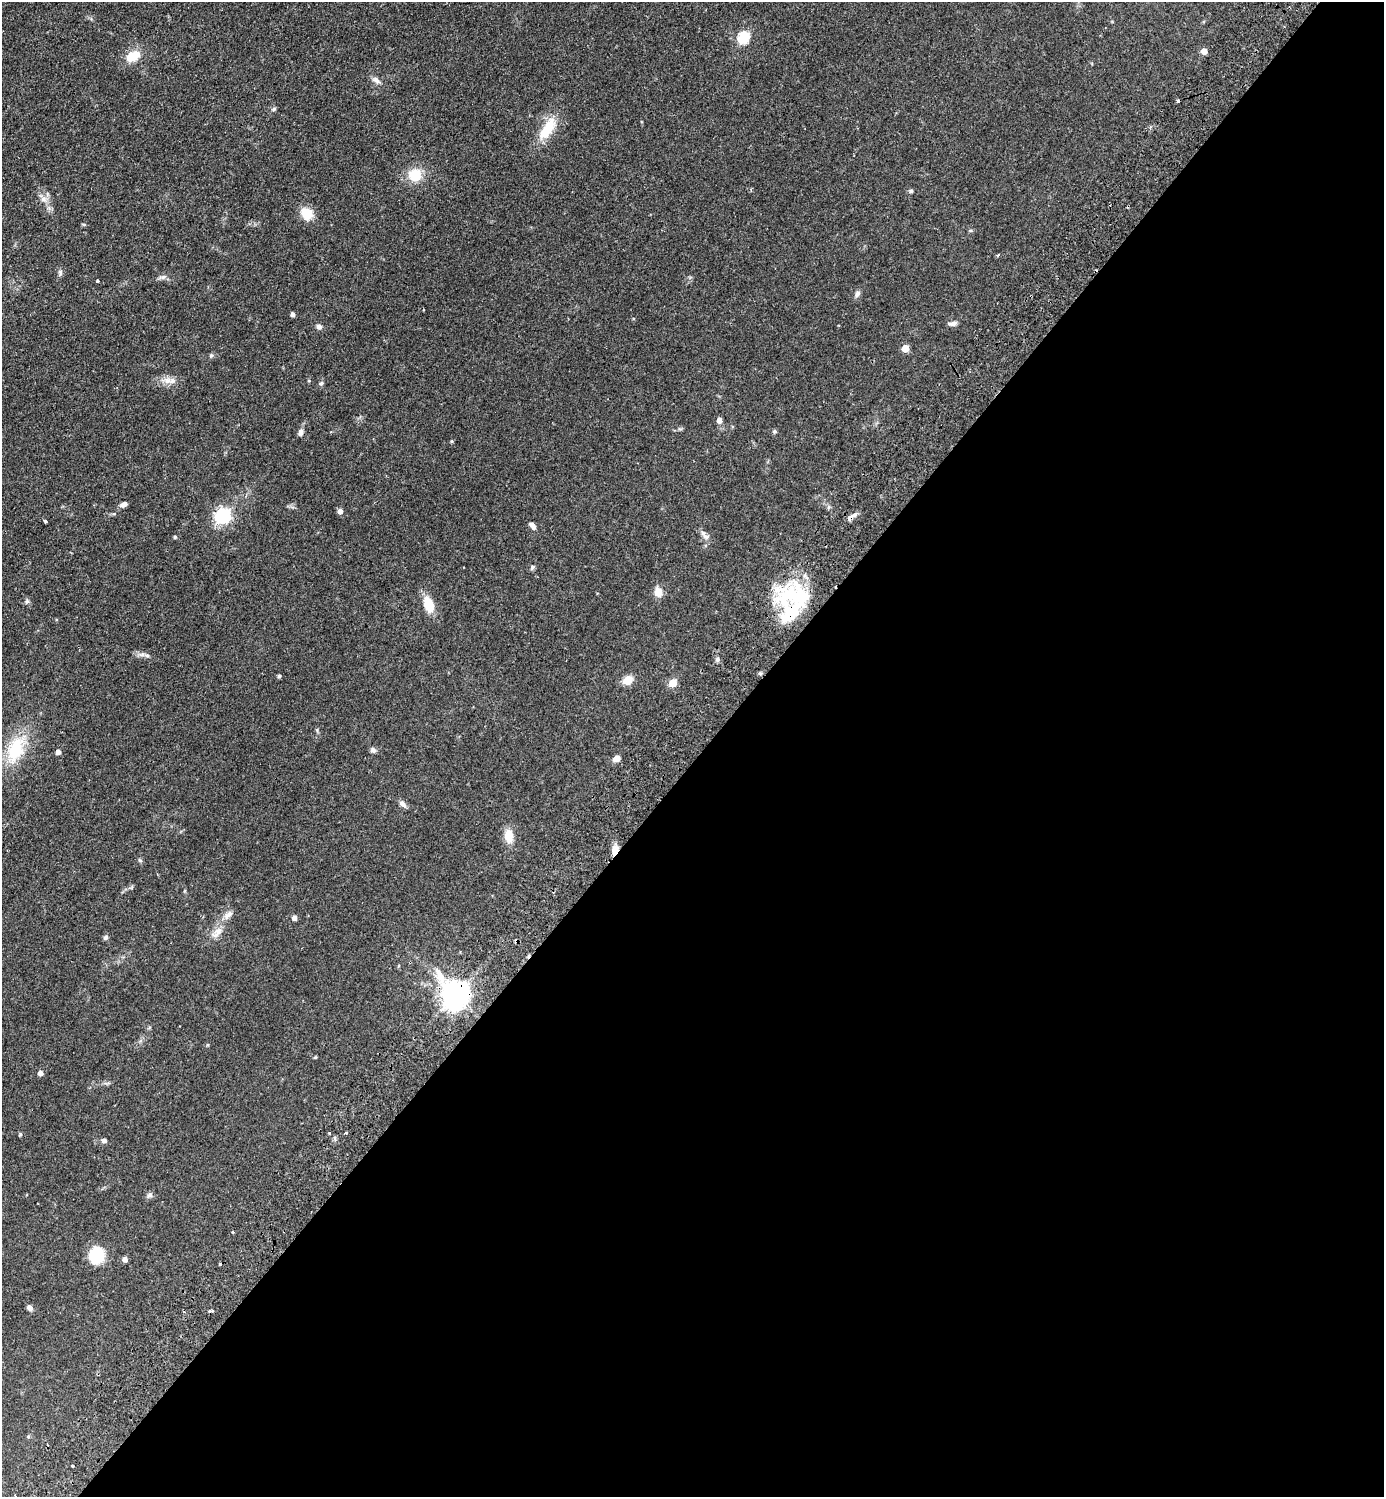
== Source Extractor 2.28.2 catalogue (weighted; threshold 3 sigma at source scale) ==
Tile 12 of 4 x 4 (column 4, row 3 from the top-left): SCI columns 4347-5728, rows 1538-3032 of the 6071 x 6065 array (HDU 1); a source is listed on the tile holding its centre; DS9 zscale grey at full resolution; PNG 1386 x 1499 px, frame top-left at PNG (2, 2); no overlay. Shown black and unused: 49% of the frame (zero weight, under 2 of 3 exposures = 4% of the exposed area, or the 3 px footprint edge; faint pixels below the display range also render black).
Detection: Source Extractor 2.28.2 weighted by HDU 2 'WHT'; one run over the whole footprint, this tile lists its part. Background 0.0557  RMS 0.0053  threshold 0.0239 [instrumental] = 3 sigma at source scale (4.5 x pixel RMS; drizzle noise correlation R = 1.50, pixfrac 1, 0.05/0.05 arcsec/px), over >= 5 px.
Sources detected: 79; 3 inside a brighter object's white glare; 6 cosmic-ray / hot-pixel residue — not listed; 2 inside a brighter listed object's ellipse — not listed separately; the other 68 listed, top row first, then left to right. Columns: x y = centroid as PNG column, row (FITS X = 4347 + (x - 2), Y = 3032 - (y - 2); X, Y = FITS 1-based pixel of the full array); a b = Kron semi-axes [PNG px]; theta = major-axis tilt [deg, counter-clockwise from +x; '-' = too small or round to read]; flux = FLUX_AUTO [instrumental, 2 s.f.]
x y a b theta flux
744 37 6 6 - 44
1204 51 5 5 - 5
133 56 14 9 31 10
376 80 13 7 -34 2.2
274 109 6 5 - 0.8
547 129 33 13 57 14
415 175 17 15 19 11
911 191 5 5 - 0.83
43 199 11 8 -48 3.2
307 214 15 13 -45 8.1
998 255 3 3 - 0.97
60 273 9 5 90 1.2
162 277 11 5 12 1.6
98 281 3 3 - 1.4
857 294 8 6 73 1.7
293 314 4 4 - 1.5
953 323 10 5 12 2
319 327 7 6 - 1.7
905 348 5 5 - 9.2
211 355 6 4 1 0.78
169 381 22 8 -5 4.5
321 383 6 5 - 0.85
719 420 5 5 - 3.3
774 431 6 5 - 0.82
301 432 8 6 64 2
452 441 4 4 - 0.54
123 504 9 5 25 1.8
340 511 5 5 - 2.5
223 516 7 6 - 110
852 516 16 5 31 2.1
45 521 3 3 - 1.3
533 526 10 5 -53 2
175 537 4 3 - 0.8
706 537 10 7 -11 2
532 567 6 5 - 1
658 592 10 8 -66 5.3
791 595 48 33 -2 40
27 601 6 5 - 0.99
428 604 16 9 -71 11
142 654 7 6 - 1.4
718 659 8 4 89 0.95
279 676 4 4 - 0.93
627 680 11 8 30 5.6
673 683 5 5 - 14
16 749 36 21 70 23
373 750 7 6 - 1.6
58 752 4 4 - 2.5
616 758 9 7 26 2.5
403 804 11 6 -45 1.9
509 836 18 11 -87 6.2
615 850 12 6 76 5
140 860 8 3 -45 0.63
230 914 12 8 42 2.4
294 918 5 5 - 1.9
217 932 21 9 45 5.1
105 937 7 5 58 1.1
455 994 10 9 - 630
40 1073 5 4 - 2.5
346 1133 4 3 - 0.61
20 1134 4 4 - 0.8
335 1138 6 4 -89 0.84
104 1140 7 5 -16 1.3
149 1195 8 6 47 1.5
233 1232 3 2 - 0.63
96 1255 17 15 85 17
125 1259 5 4 - 2.5
30 1308 7 5 -46 2.1
73 1466 3 3 - 6.3
Overlapping masked pixels (flux is a lower limit): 3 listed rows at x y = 852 516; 615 850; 455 994